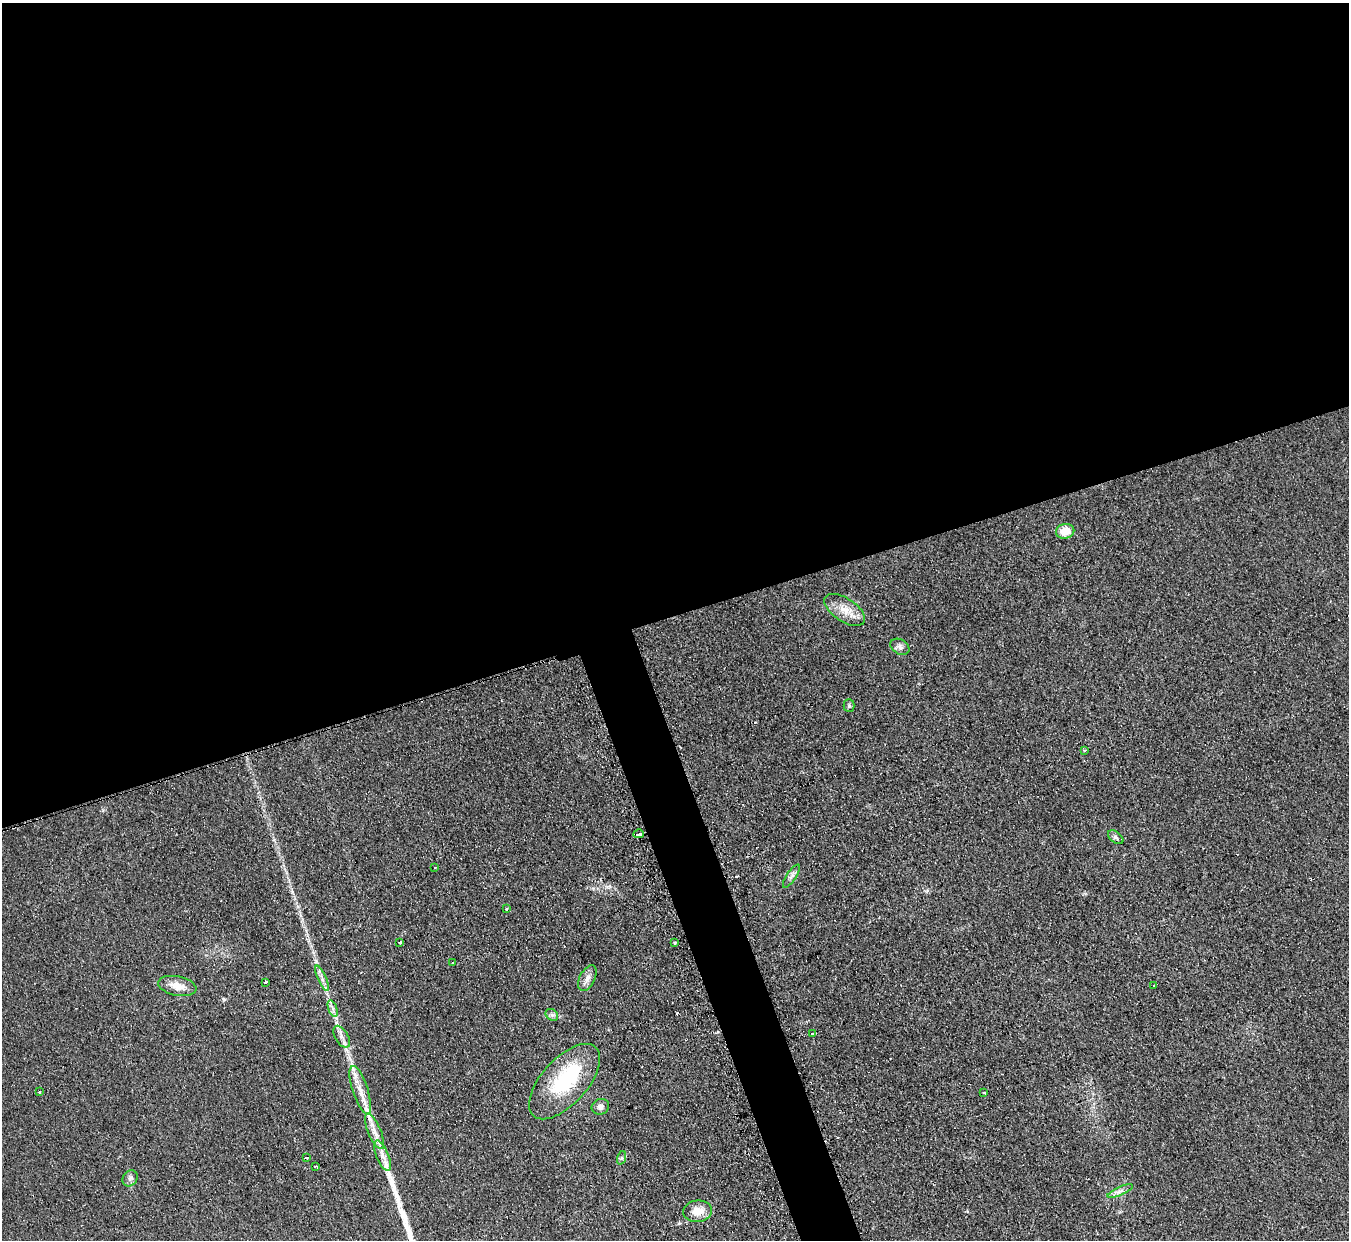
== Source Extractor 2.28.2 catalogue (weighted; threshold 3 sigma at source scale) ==
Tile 2 of 4 x 4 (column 2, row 1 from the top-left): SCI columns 1366-2712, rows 3991-5228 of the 5414 x 5374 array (HDU 1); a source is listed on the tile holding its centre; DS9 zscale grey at full resolution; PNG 1351 x 1242 px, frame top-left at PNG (2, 3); each listed source drawn as its Kron ellipse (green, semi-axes under 4 px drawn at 4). Shown black and unused: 52% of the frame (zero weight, under 2 of 3 exposures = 2% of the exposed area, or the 3 px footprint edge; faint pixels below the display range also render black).
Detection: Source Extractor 2.28.2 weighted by HDU 2 'WHT'; one run over the whole footprint, this tile lists its part. Background 0.0903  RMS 0.011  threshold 0.0504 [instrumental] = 3 sigma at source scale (4.5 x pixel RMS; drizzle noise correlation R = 1.50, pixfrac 1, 0.05/0.05 arcsec/px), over >= 5 px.
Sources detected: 43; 1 inside a brighter object's white glare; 4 cosmic-ray / hot-pixel residue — neither listed nor drawn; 3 inside a brighter listed object's ellipse — not listed separately; the other 35 listed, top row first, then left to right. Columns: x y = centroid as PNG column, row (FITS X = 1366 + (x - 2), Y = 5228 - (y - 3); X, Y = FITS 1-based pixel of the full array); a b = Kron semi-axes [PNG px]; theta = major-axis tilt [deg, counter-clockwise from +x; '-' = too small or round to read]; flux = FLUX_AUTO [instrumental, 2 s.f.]
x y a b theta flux
1065 531 9 7 11 15
845 610 23 11 -34 16
900 647 10 7 -30 4.3
849 706 6 5 - 1.8
1085 750 3 3 - 2.4
639 834 5 3 - 8.3
1116 837 9 5 -38 3
435 867 2 2 - 1.3
791 876 13 4 57 4.2
506 909 3 3 - 2.3
400 942 3 3 - 3.9
675 943 3 3 - 2.1
453 963 3 3 - 5
322 978 13 4 -67 5.1
587 978 14 7 63 7.2
266 982 3 3 - 5
1154 985 3 2 - 1.1
177 986 19 9 -12 13
333 1009 9 4 -71 3.4
552 1015 7 5 -42 2.9
812 1033 3 3 - 2.7
342 1037 12 6 -60 5.7
564 1082 46 23 48 86
360 1090 25 7 -72 16
39 1092 3 3 - 4
984 1093 3 3 - 4
600 1107 9 7 21 4.5
374 1131 19 6 -67 10
382 1156 16 6 -68 7.8
306 1157 4 3 - 3.4
621 1158 7 4 71 1.9
315 1166 4 3 - 5
130 1178 8 7 - 3.7
1120 1191 14 4 23 4.6
698 1211 14 11 7 14
Overlapping masked pixels (flux is a lower limit): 1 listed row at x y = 639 834
Unlisted compact peaks at least as high as the median listed source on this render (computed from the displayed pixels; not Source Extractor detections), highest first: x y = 224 999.